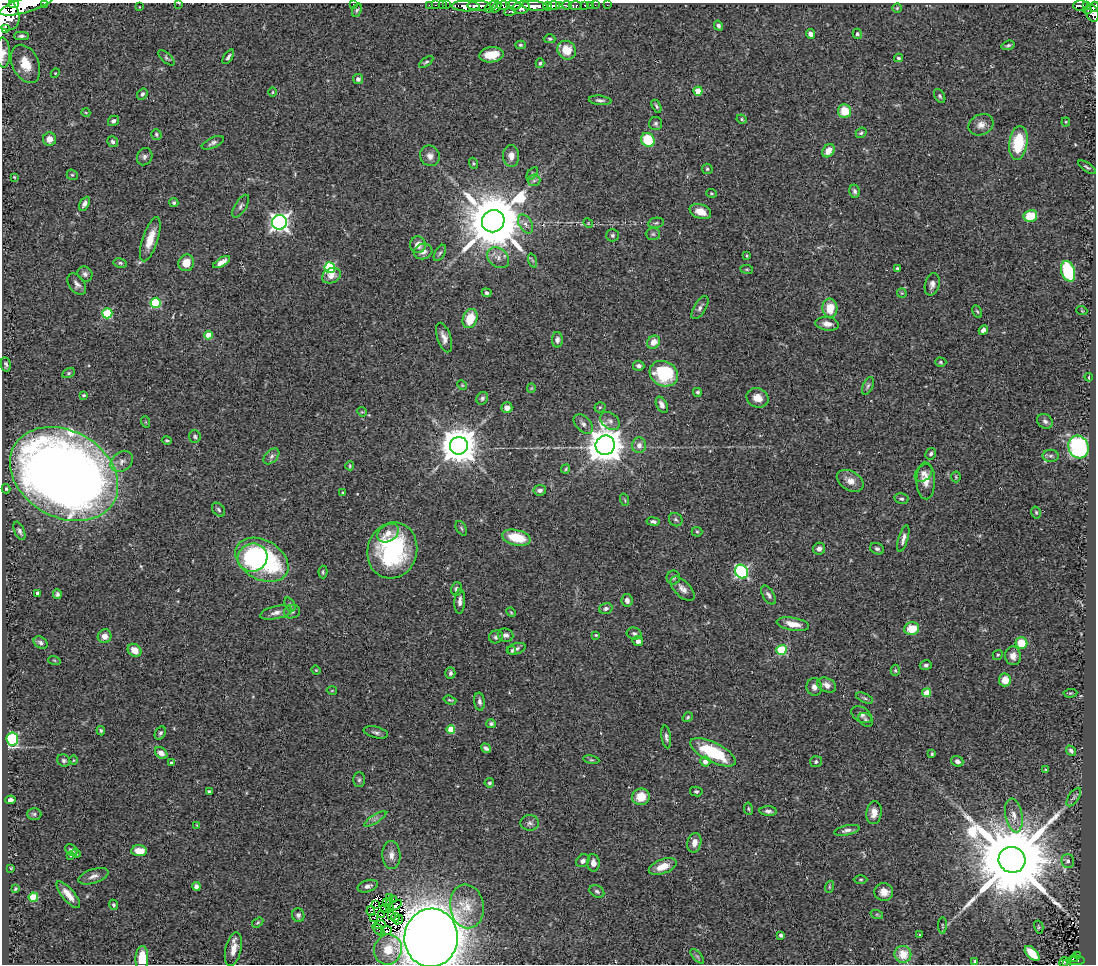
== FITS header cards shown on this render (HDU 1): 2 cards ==
NAXIS1  =                 1094
NAXIS2  =                  962

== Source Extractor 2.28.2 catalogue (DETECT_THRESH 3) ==
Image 1094 x 962 px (HDU 1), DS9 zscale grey, 1 PNG px = 1 image px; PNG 1098 x 966 px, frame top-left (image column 1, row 962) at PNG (2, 3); each listed source drawn as its Kron ellipse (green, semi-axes under 4 px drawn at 4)
Background 0.999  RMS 0.06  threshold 0.179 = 3 sigma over >= 5 px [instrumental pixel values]
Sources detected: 338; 2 with non-positive FLUX_AUTO (blend fragments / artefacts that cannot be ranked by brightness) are neither listed nor drawn; the other 336 listed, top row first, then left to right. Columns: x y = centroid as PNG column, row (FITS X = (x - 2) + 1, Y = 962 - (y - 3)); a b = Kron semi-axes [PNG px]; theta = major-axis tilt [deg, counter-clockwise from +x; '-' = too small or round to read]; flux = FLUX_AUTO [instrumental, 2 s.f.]
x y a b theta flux
44 3 2 2 - 27
178 3 3 2 - 7.6
14 4 5 3 - 590
353 4 3 2 - 7
26 5 28 7 17 4200
429 5 2 2 - 17
436 5 3 2 - 26
442 5 2 2 - 6.3
446 5 2 2 - 12
514 5 7 3 -4 350
560 5 3 3 - 240
567 5 5 3 - 190
585 5 3 3 - 39
590 5 2 2 - 11
595 5 2 2 - 11
607 5 2 2 - 7.3
466 6 14 5 -2 1500
479 6 12 5 -1 1700
491 6 7 4 40 240
504 6 6 4 2 560
535 6 13 4 -5 2400
548 6 4 4 - 630
554 6 6 3 4 820
575 6 6 3 -5 240
1081 6 7 5 3 210
1086 6 4 3 - 200
139 7 3 2 - 2.2
496 7 6 3 54 300
1094 7 5 3 - 330
521 8 9 6 11 1200
897 8 5 4 - 5.1
357 10 7 4 69 6.7
1088 10 4 2 - 68
510 11 6 3 9 230
4 13 18 14 -58 4200
1092 13 9 6 -69 590
718 26 5 4 - 8.2
5 28 2 2 - 9700
810 34 5 4 - 18
857 34 5 4 - 8.8
21 36 7 4 1 9.7
550 39 6 4 0 6.3
520 45 5 4 - 5.8
1008 45 6 4 17 7.2
567 50 10 9 - 67
3 53 15 7 -89 46
492 55 12 7 6 73
228 57 8 3 56 10
167 58 10 4 -41 7.9
898 58 4 3 - 6.7
426 62 8 4 36 7.1
540 63 5 4 - 6.4
26 64 20 13 -65 110
55 73 4 4 - 3.8
358 79 5 5 - 12
698 91 4 4 - 100
273 92 5 3 - 3.6
142 94 6 5 - 9.7
940 96 7 5 -61 7.6
600 100 11 4 -6 13
656 106 7 4 -61 7.3
845 111 7 6 - 87
86 113 4 3 - 3.5
742 119 5 4 - 5.2
113 121 6 5 - 11
1066 122 4 4 - 3.9
656 123 6 6 - 8.8
981 125 13 10 26 30
861 133 6 4 40 7.8
156 134 5 5 - 6.3
50 139 6 6 - 31
648 140 7 6 - 150
113 142 5 5 - 9.6
213 143 12 5 25 13
1018 143 17 9 82 190
828 151 7 5 50 41
430 156 10 9 - 24
511 156 11 8 -87 26
145 157 9 7 64 13
473 163 5 3 - 4.9
1087 167 10 3 -33 7
707 169 5 5 - 6.3
532 174 7 4 53 5.7
72 175 6 5 - 6
14 177 4 4 - 4.1
534 180 6 6 - 8.1
854 191 7 5 -77 10
711 193 5 3 - 4.7
174 203 4 4 - 7.8
84 204 7 4 61 15
241 206 13 5 58 15
700 212 11 7 -21 48
1030 216 7 6 - 98
493 221 11 11 - 39000
279 222 7 7 - 1700
588 223 5 4 - 3.6
656 223 8 5 10 8.3
526 224 10 6 -61 19
653 234 7 6 - 8.4
612 235 6 6 - 8.7
150 239 23 7 72 66
418 245 8 8 - 27
423 251 9 7 15 21
440 253 9 5 59 9.2
747 256 4 3 - 4.5
498 258 12 9 -39 29
532 261 7 4 -71 7
222 262 9 4 31 22
120 263 7 4 -10 7.2
186 263 8 7 - 52
330 268 5 5 - 360
897 268 3 3 - 5.4
747 269 6 3 -8 4.7
1068 271 10 6 -72 250
85 274 8 7 - 13
331 276 10 7 24 31
77 284 12 7 -56 18
932 284 11 7 76 18
487 293 5 4 - 9.5
902 293 5 5 - 4.2
156 303 5 5 - 250
700 308 13 6 58 16
830 308 9 7 -88 71
977 311 7 3 -61 5.4
1082 311 5 3 - 3.2
107 313 5 5 - 250
470 319 10 7 70 98
827 324 12 6 -7 28
983 330 5 4 - 17
208 335 4 4 - 86
444 337 15 6 -71 27
557 340 8 5 90 15
653 342 7 6 - 38
941 362 5 4 - 6.5
6 364 7 5 -80 9.3
639 366 5 5 - 14
68 373 7 4 27 6.8
664 374 14 12 -28 280
1089 377 4 3 - 5
462 385 5 4 - 4.9
868 386 9 5 65 9.8
531 388 5 4 - 4.2
697 392 4 4 - 6.4
83 395 4 3 - 5.1
482 398 6 5 - 9.6
757 398 11 9 -23 41
662 405 8 5 -63 20
600 407 5 5 - 6
507 408 5 5 - 26
362 412 5 4 - 3.9
610 421 11 8 -39 19
1045 421 8 6 -40 13
146 422 6 3 -71 4.3
583 424 11 7 -46 17
195 437 6 6 - 7.7
167 440 5 3 - 5.3
605 445 10 9 - 8300
639 445 8 7 - 22
459 446 9 9 - 11000
1078 447 11 10 - 590
931 454 6 5 - 9.7
271 456 9 6 45 14
1051 456 8 6 1 11
122 462 12 9 38 28
350 466 4 3 - 4.5
566 469 5 3 - 5.7
924 473 10 7 45 17
64 474 57 43 -30 6400
956 477 5 5 - 5.1
850 481 14 9 -29 37
926 481 18 9 -89 42
6 489 4 4 - 7.6
540 490 6 5 - 15
343 493 4 4 - 4.3
901 499 7 5 -12 8.3
625 500 6 3 -71 4.4
219 510 8 5 -48 9.2
1036 512 6 4 -75 5.8
676 520 7 6 - 11
653 521 6 4 -9 10
461 528 8 5 -61 6.9
19 531 10 5 -66 11
697 532 5 5 - 6.2
388 533 11 8 33 31
516 538 14 7 -13 120
903 539 14 4 74 18
819 549 6 6 - 16
877 549 7 5 -22 9.8
392 550 28 24 73 500
252 557 15 14 - 230
262 560 28 19 -29 670
323 572 6 4 -89 6.8
742 572 7 6 - 630
673 577 7 6 - 9.7
456 589 7 5 75 11
682 589 15 8 -45 25
38 593 4 3 - 13
57 594 5 4 - 9.1
768 595 10 5 -58 14
627 600 6 5 - 18
460 601 12 5 87 21
290 605 7 5 -65 8.6
606 609 7 5 16 12
292 612 8 6 17 12
511 612 5 4 - 4
276 613 16 6 13 23
793 624 16 6 -10 49
912 629 7 6 - 87
634 634 7 6 - 10
505 635 8 6 -9 17
596 635 3 3 - 4.7
105 636 7 6 - 30
496 637 7 6 - 12
638 641 5 5 - 18
41 643 7 5 -35 11
1021 643 6 5 - 100
516 649 10 5 17 14
135 650 7 6 - 51
781 650 5 5 - 270
512 651 4 4 - 6.1
998 655 5 4 - 5.7
1013 656 9 8 - 26
54 660 6 4 -19 5
926 665 6 4 15 8.3
316 670 4 4 - 3.6
895 670 5 4 - 5.8
450 673 6 5 - 10
1005 680 6 6 - 46
827 685 10 6 -26 27
814 687 9 7 -81 22
332 690 5 3 - 3.5
927 693 4 4 - 100
1070 693 7 3 5 4.2
864 698 9 4 -25 8.6
450 700 6 3 -17 5.3
480 702 9 5 -82 12
862 715 11 7 -33 17
688 717 5 4 - 6.6
866 720 8 6 -37 9.2
491 724 5 4 - 9.7
451 729 4 4 - 120
101 731 5 4 - 6.8
376 732 12 5 -14 13
160 733 7 5 59 8
666 737 11 4 -82 14
12 739 7 6 - 440
486 748 5 3 - 10
1071 751 6 4 -49 12
713 752 25 9 -26 240
161 753 7 5 -38 25
932 754 4 3 - 4.9
64 760 7 5 -29 9.3
73 760 5 3 - 3.6
591 760 8 4 -8 7
957 761 6 5 - 15
705 762 5 5 - 28
816 762 6 5 - 8.7
172 763 4 3 - 8.5
1045 769 3 3 - 3.5
359 780 7 5 88 8.4
489 783 5 4 - 7.2
696 791 6 5 - 6.9
209 792 4 3 - 12
641 797 9 8 - 73
1074 797 10 5 55 11
10 800 5 4 - 17
748 809 6 3 -81 4.6
768 811 8 5 -3 14
874 813 11 7 84 38
34 814 7 6 - 7.7
1014 815 17 8 -80 40
375 819 13 3 31 12
530 823 9 7 0 15
197 825 4 3 - 3.5
847 830 13 5 12 15
694 843 10 7 78 30
71 850 7 5 -47 11
139 851 8 5 -3 57
76 853 5 3 - 6.7
71 855 4 3 - 6.2
391 855 14 9 -88 29
1012 860 13 12 - 89000
583 861 7 6 - 13
1068 861 7 6 - 15
593 863 9 6 -87 24
663 867 14 7 20 54
11 868 3 3 - 3.2
93 876 16 7 19 22
861 879 7 3 0 5.2
196 886 4 4 - 16
368 886 10 6 16 16
829 887 6 4 72 4.3
15 889 3 3 - 4.5
597 891 8 5 -29 9.3
884 892 9 8 - 32
68 895 17 6 -50 42
33 897 4 4 - 150
389 897 2 2 - 2.3
393 900 3 3 - 2
390 902 4 3 - 2.9
386 903 3 2 - 0.19
114 905 5 4 - 6.3
376 905 3 2 - 4.7
396 905 7 2 36 7.6
467 906 22 16 -82 85
390 907 4 2 - 1.3
384 909 2 2 - 3.2
371 911 5 2 - 2.7
298 915 7 6 - 12
382 915 3 2 - 0.93
391 915 3 2 - 2.6
877 915 6 4 -20 6.4
374 918 2 2 - 2.1
395 918 4 2 - 2.3
398 920 5 2 - 8.2
258 923 6 4 34 5.4
380 925 5 2 - 2.7
942 925 8 3 89 4.5
1039 927 6 4 -76 5.1
379 929 7 2 -46 5.3
386 931 5 2 - 5.1
781 935 4 3 - 12
920 935 4 3 - 3.6
431 938 29 26 86 11000
233 949 17 8 77 43
388 949 15 14 - 74
1032 953 9 5 -46 110
903 954 8 8 - 76
697 956 9 4 -48 8.2
1077 956 3 3 - 11
142 958 12 6 88 91
1074 958 4 2 - 2.1
1076 961 8 3 2 93
975 962 4 4 - 8.2
1064 962 5 2 - 13
1066 964 3 2 - 18
At the frame edge (FLAGS 8, measured only in part): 11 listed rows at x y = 44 3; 178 3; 14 4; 353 4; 26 5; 1094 7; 4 13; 3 53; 431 938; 142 958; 1066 964
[2 non-positive-flux detections neither listed nor drawn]